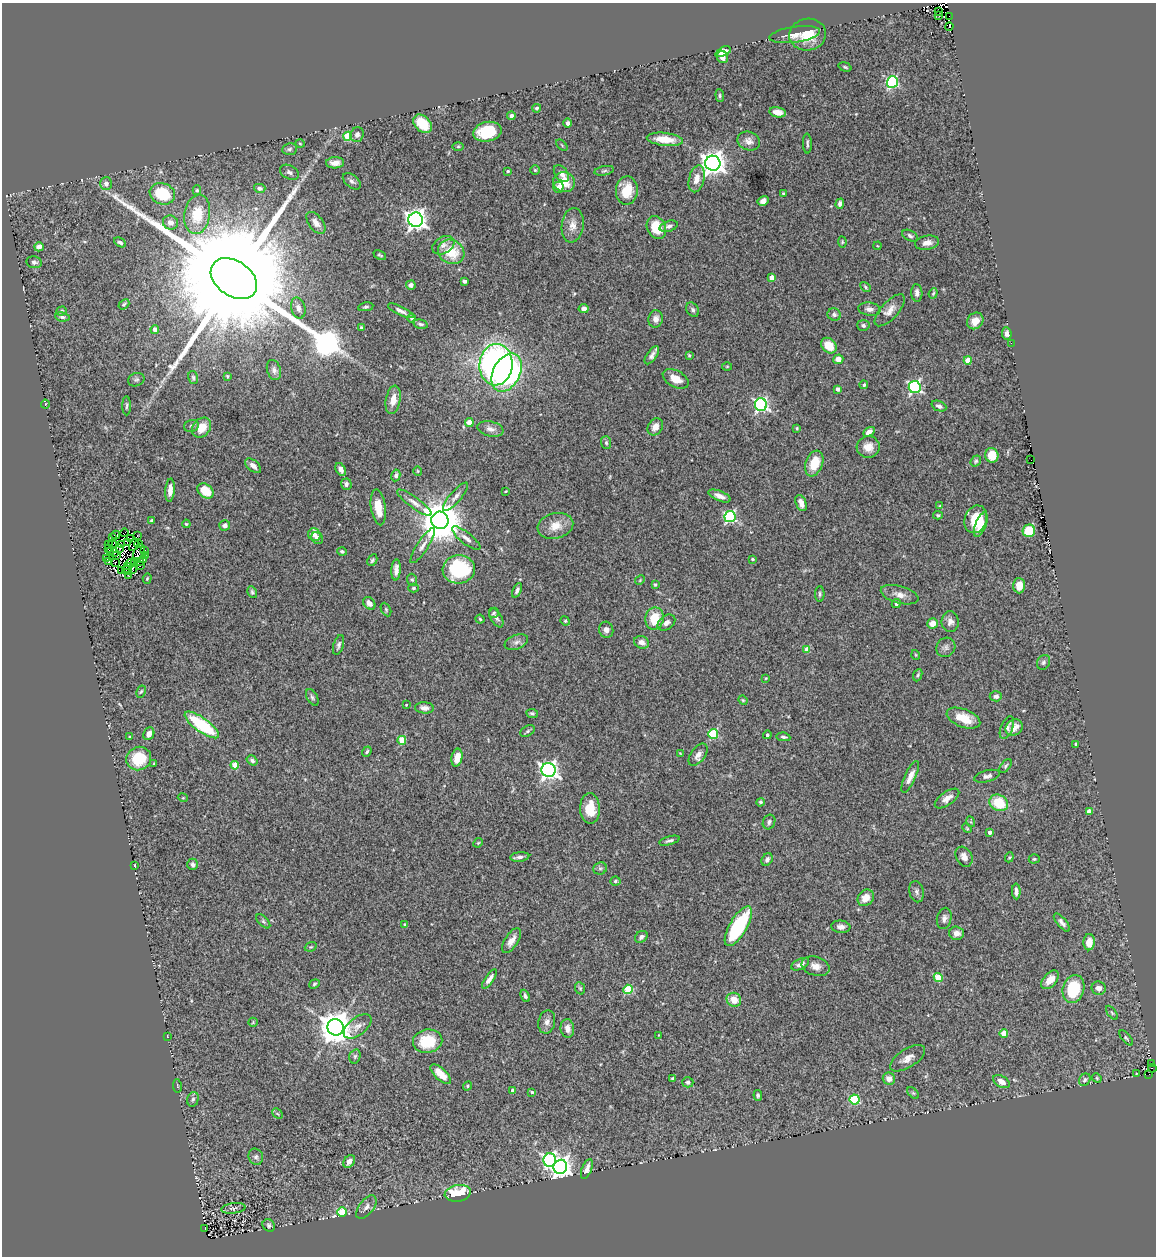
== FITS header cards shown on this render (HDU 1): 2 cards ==
NAXIS1  =                 1154
NAXIS2  =                 1254

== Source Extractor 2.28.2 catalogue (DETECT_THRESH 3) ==
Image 1154 x 1254 px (HDU 1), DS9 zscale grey, 1 PNG px = 1 image px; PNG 1158 x 1258 px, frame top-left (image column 1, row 1254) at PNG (2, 3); each listed source drawn as its Kron ellipse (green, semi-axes under 4 px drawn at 4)
Background 0.602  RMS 0.034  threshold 0.103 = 3 sigma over >= 5 px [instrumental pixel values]
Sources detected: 352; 11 with non-positive FLUX_AUTO (blend fragments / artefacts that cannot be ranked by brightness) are neither listed nor drawn; the other 341 listed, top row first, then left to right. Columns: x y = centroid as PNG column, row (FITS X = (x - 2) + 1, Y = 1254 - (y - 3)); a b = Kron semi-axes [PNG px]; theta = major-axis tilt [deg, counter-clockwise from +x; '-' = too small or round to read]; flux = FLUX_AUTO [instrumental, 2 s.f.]
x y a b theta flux
939 11 4 2 - 7.6
939 16 2 2 - 72
949 16 2 2 - 38
949 26 4 2 - 54
795 35 25 8 8 22
808 35 18 16 9 47
723 52 8 4 25 22
722 57 6 5 - 11
845 67 7 4 -17 3.3
892 82 6 5 - 280
720 96 6 4 -85 3.4
537 108 4 4 - 3.9
778 112 8 5 -11 15
511 116 4 4 - 7.4
567 123 4 4 - 7.2
422 124 11 7 -46 58
487 132 14 9 12 90
357 135 7 6 - 11
348 136 4 4 - 81
665 139 18 6 -6 46
749 141 11 9 -22 14
807 143 10 3 -88 4.7
300 144 4 3 - 1.8
562 145 7 2 -46 2.2
458 146 5 3 - 2.3
289 149 7 6 - 5.6
335 163 9 5 3 18
713 163 7 7 - 2100
535 170 5 4 - 2.8
508 171 3 3 - 3.2
604 171 10 4 12 4.5
289 172 10 6 -27 8.9
561 174 9 6 -51 13
697 179 14 7 77 23
352 181 10 6 -39 7
564 182 11 10 - 43
106 184 6 6 - 11
559 187 5 5 - 16
260 188 6 4 -13 5.9
197 190 5 4 - 3.2
627 190 14 11 86 48
162 194 13 10 -20 97
784 194 3 3 - 4.5
763 201 6 4 32 11
840 204 5 4 - 8.3
197 214 20 13 81 63
416 220 7 7 - 1400
170 223 7 7 - 13
316 223 13 7 -52 13
573 225 17 11 82 22
669 226 9 5 18 7.2
656 227 12 9 -64 60
910 236 8 5 -27 5.6
120 242 6 4 -28 5
842 242 5 4 - 2.4
927 243 12 7 10 15
443 245 12 8 30 12
878 246 4 3 - 1.8
39 247 5 4 - 14
451 252 13 12 - 66
380 255 7 4 -27 3.9
34 262 8 6 -11 7.5
772 278 4 4 - 25
234 279 25 17 -35 150000
464 281 4 3 - 5.6
411 285 5 4 - 8.2
865 287 6 3 -48 3.3
917 293 9 5 -86 10
933 293 5 4 - 3
124 304 6 4 37 3.3
366 307 8 4 10 4.4
298 308 10 7 -74 11
584 309 5 4 - 11
869 309 11 6 -8 9.3
693 310 8 5 -58 6.1
890 310 20 8 47 21
61 311 5 4 - 3.5
401 311 14 4 -26 8.7
834 315 7 6 - 6.7
62 317 7 4 -8 5
412 318 4 4 - 4.4
656 319 9 7 82 14
975 321 9 7 47 22
421 324 7 4 -12 5
863 325 6 5 - 6.7
361 327 3 3 - 2.9
155 330 4 4 - 17
1007 334 6 4 -84 8.8
1011 343 2 2 - 49
829 346 9 6 -46 39
652 355 10 5 55 9.2
689 355 4 4 - 2.8
838 359 5 5 - 14
968 360 4 4 - 47
496 365 20 16 86 770
727 366 5 3 - 2.1
274 370 10 7 -72 9.7
507 373 20 13 62 530
227 376 4 3 - 2.3
193 377 7 5 -74 3.7
676 379 14 8 -28 29
136 380 8 6 23 5.9
864 385 4 4 - 3.1
915 387 6 6 - 430
838 389 4 4 - 5.1
393 400 14 7 80 25
45 404 4 4 - 2.3
761 405 6 6 - 460
127 406 9 3 89 3.8
939 406 8 5 -23 6.7
469 422 4 4 - 30
191 426 7 6 - 6
655 427 9 7 58 16
202 428 11 8 49 38
797 428 4 3 - 2.7
490 429 13 7 -12 13
869 432 6 4 31 10
606 443 6 5 - 4.7
868 447 11 10 - 25
992 455 7 6 - 40
1031 459 4 2 - 11
976 461 6 4 52 3.7
814 463 13 8 70 50
253 466 9 5 -40 12
341 469 7 4 -58 11
418 471 4 4 - 2.3
396 475 6 4 80 5.4
346 484 5 5 - 8.6
170 490 11 4 85 18
205 491 9 6 -39 45
506 491 3 2 - 1.6
720 496 12 5 -22 13
455 497 18 5 50 12
414 503 21 5 -36 15
801 503 8 5 -69 17
940 506 4 3 - 3.3
378 507 18 7 -82 37
938 515 5 4 - 3.2
730 517 5 5 - 320
976 519 14 11 69 58
151 520 3 2 - 2.2
440 520 9 8 - 9100
186 524 4 3 - 2.5
225 525 5 5 - 7.1
981 525 13 5 67 23
555 526 18 12 14 34
1029 531 6 6 - 62
124 533 4 2 - 1.6
116 535 4 2 - 1.3
137 535 2 2 - 0.94
314 535 7 6 - 8.6
112 537 4 2 - 0.89
317 538 6 5 - 14
466 538 17 5 -38 12
130 539 2 2 - 1.6
127 542 2 2 - 1.8
109 544 3 2 - 0.98
113 544 4 2 - 5.8
138 544 4 2 - 3
122 545 4 3 - 1.6
134 545 6 2 63 2.4
423 546 20 5 57 14
108 548 2 2 - 1.9
120 549 3 2 - 3.8
110 551 3 2 - 1.1
145 551 4 3 - 8.1
342 551 5 4 - 3.7
115 553 3 2 - 3.3
139 553 8 5 70 0.81
117 556 4 2 - 2.6
145 556 2 2 - 6.8
107 558 2 2 - 2
752 559 4 3 - 2.3
144 560 3 2 - 2.8
372 560 6 4 60 4.2
139 561 3 2 - 8.1
109 562 3 2 - 4.3
115 562 2 2 - 4.2
134 562 4 3 - 4.3
131 563 4 2 - 2.8
140 565 3 2 - 1.8
128 566 3 2 - 4.2
459 569 16 14 4 170
122 570 3 2 - 2.1
127 570 5 3 - 1.8
132 570 3 2 - 0.52
396 570 10 4 86 12
128 575 3 2 - 3.3
147 578 5 4 - 2.6
412 580 6 5 - 3.5
640 580 5 4 - 2.5
655 585 4 3 - 3.1
1019 586 7 6 - 27
413 588 5 4 - 3.1
517 590 8 4 65 7.2
252 592 6 4 -60 4
820 594 8 4 -90 4.7
900 595 19 8 -15 19
369 603 7 5 -47 14
896 604 5 4 - 4.2
386 609 7 4 -64 3.7
494 613 5 4 - 3.6
496 618 11 5 -60 7.7
480 619 4 4 - 3.2
654 619 11 9 79 56
565 621 5 4 - 2.7
950 622 10 8 -89 13
666 623 10 7 37 12
932 623 5 5 - 22
606 630 8 7 - 10
516 642 12 7 21 11
641 642 7 6 - 12
339 645 10 5 74 6.7
946 647 10 9 - 9.4
807 650 4 4 - 32
916 655 5 3 - 1.9
1043 662 8 6 61 5.7
918 675 6 4 67 3.7
766 678 4 3 - 1.8
141 691 6 4 61 3.3
996 696 6 5 - 8.3
312 697 9 5 -61 5.3
743 700 5 4 - 2.5
406 705 2 2 - 2
424 708 9 5 -4 12
532 713 6 4 -9 3.8
963 718 17 9 -21 46
202 725 20 7 -36 150
1007 728 12 6 67 8.6
1014 728 9 7 36 20
528 731 8 5 29 4.4
149 734 6 5 - 15
713 734 5 5 - 140
767 735 4 4 - 5
130 736 4 3 - 1.8
783 737 7 3 -9 4
402 740 4 4 - 61
1076 744 4 3 - 2.5
367 752 5 3 - 3.9
680 753 3 2 - 1.5
698 755 13 7 54 15
457 758 9 5 78 28
139 759 12 11 - 79
252 760 6 4 -36 6.4
154 764 3 2 - 2.2
235 765 4 4 - 44
1006 766 8 4 52 4.1
548 770 7 7 - 1000
987 776 13 5 14 9
910 777 17 5 66 19
183 798 5 3 - 1.8
947 798 14 6 35 16
760 802 4 4 - 4.4
999 803 10 8 -28 71
590 808 15 10 -88 52
1089 811 4 4 - 25
769 822 7 6 - 6.4
971 822 5 3 - 2.2
967 828 5 4 - 2.4
989 832 4 4 - 8.4
669 841 10 4 15 5.9
478 843 5 4 - 2.4
520 857 9 4 7 7.7
964 857 10 8 -60 14
1009 857 5 4 - 2.8
1034 859 5 4 - 2.9
767 860 7 5 60 6.8
193 864 6 5 - 6.2
134 865 4 2 - 1.7
600 868 7 6 - 5.2
615 881 5 4 - 3.1
1016 891 8 4 -88 8.2
917 892 11 7 -79 7.8
866 898 9 7 50 22
944 918 10 7 76 9.4
263 921 9 4 -45 5
1062 923 11 4 -50 8.9
404 924 3 3 - 2.1
738 926 22 8 60 200
841 927 9 6 -6 10
956 933 7 7 - 14
641 937 7 5 40 7.8
511 941 14 6 57 17
1089 942 8 5 88 28
311 947 6 4 20 2.9
800 964 9 5 25 13
816 966 14 9 -16 19
938 977 4 4 - 71
489 979 11 4 56 12
1050 980 11 6 48 25
314 984 5 4 - 3.3
580 988 6 5 - 3.7
1099 988 7 6 - 12
628 989 5 4 - 110
1073 989 14 10 74 100
525 996 6 4 -66 5.7
734 1000 7 7 - 28
1112 1013 8 4 -54 3.4
253 1022 5 4 - 2.6
547 1022 12 8 77 13
358 1026 16 8 38 17
335 1027 8 8 - 4900
567 1028 9 7 -82 16
1004 1033 4 4 - 35
658 1035 3 2 - 1.3
167 1036 3 2 - 1.5
1126 1038 9 4 -49 3.7
428 1041 15 11 9 82
355 1056 7 5 74 5.1
908 1058 20 9 32 20
1151 1063 3 2 - 8.7
1152 1068 4 2 - 1.3
441 1074 13 5 -43 30
1136 1074 3 2 - 1.5
1149 1075 3 2 - 28
1097 1078 5 4 - 3
673 1079 4 3 - 4.8
889 1079 6 6 - 19
1085 1080 6 5 - 4.4
688 1082 5 5 - 6.5
1001 1082 9 5 -31 19
177 1086 7 3 -81 2.6
468 1086 5 4 - 3.2
513 1090 4 4 - 12
532 1092 4 3 - 3.7
913 1093 7 4 -44 3.2
758 1095 5 4 - 5.1
193 1099 7 5 72 5.3
854 1099 5 5 - 150
277 1114 6 3 -45 2.8
256 1157 8 7 - 7.4
550 1160 6 6 - 540
349 1161 7 5 56 13
560 1167 7 6 - 1300
587 1169 10 5 69 13
458 1193 13 8 10 91
366 1207 14 7 53 11
233 1208 12 5 7 6.4
342 1212 5 4 - 89
269 1225 7 5 -46 5.6
205 1229 3 2 - 4.9
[11 non-positive-flux detections neither listed nor drawn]